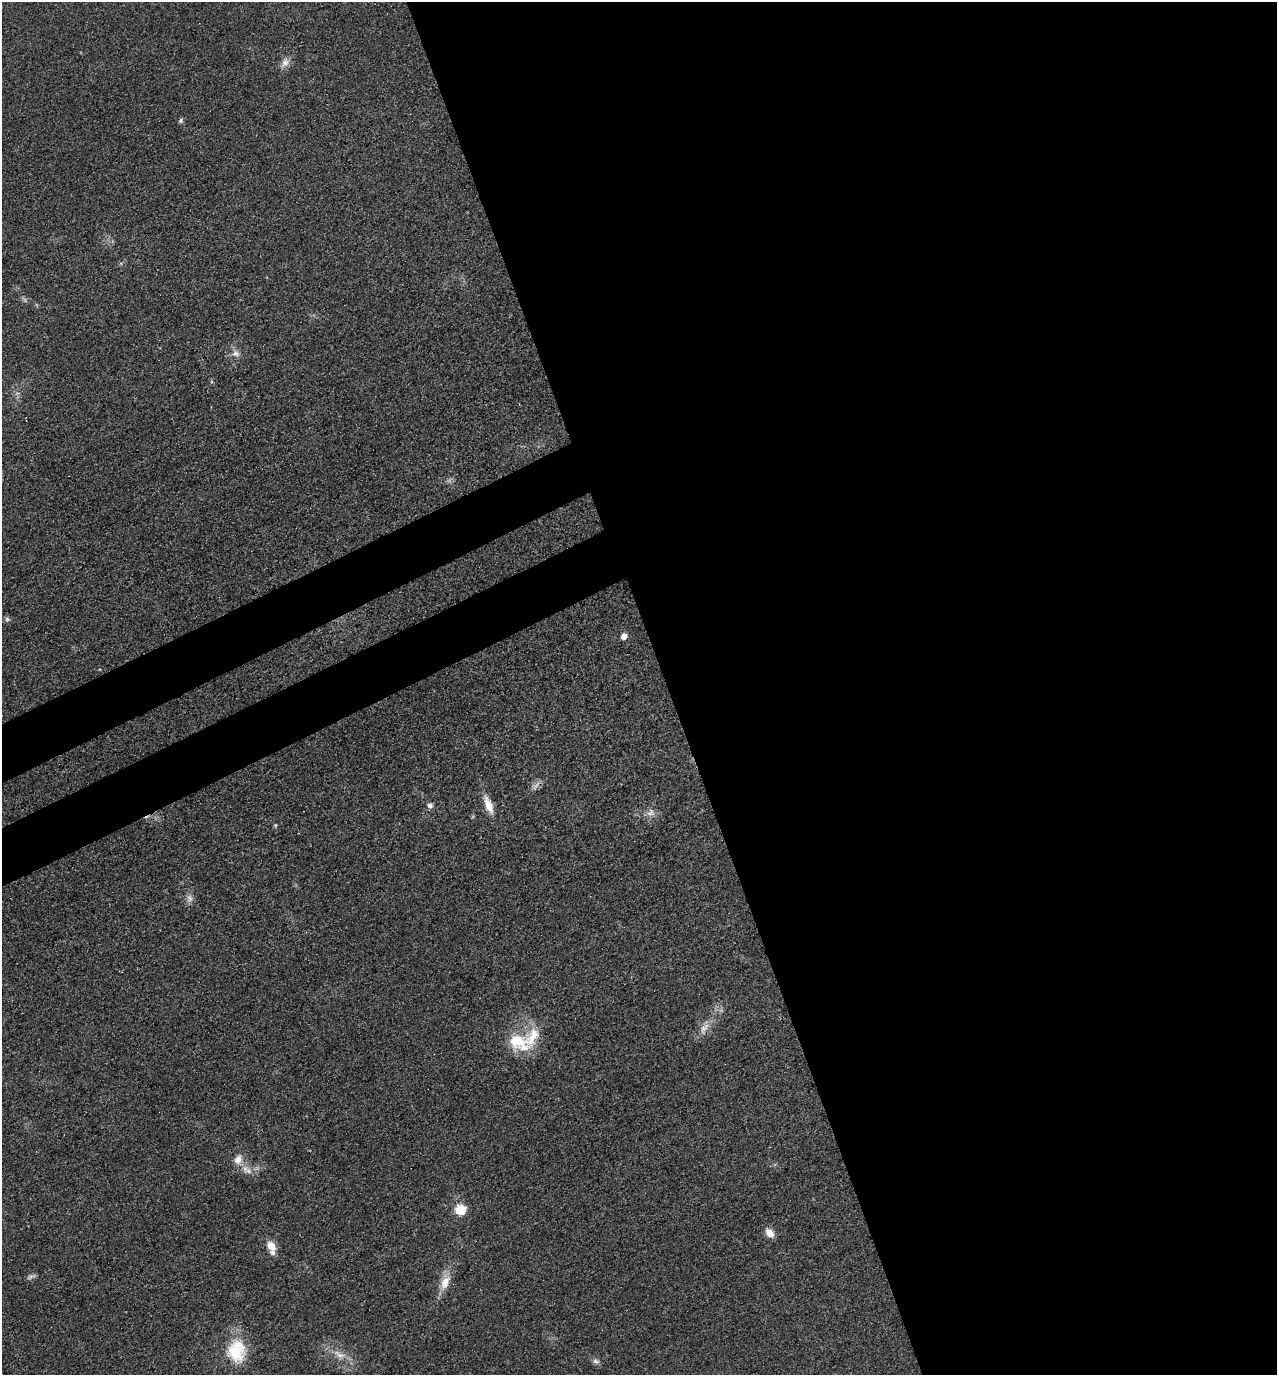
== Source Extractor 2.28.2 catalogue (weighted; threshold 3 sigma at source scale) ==
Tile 8 of 4 x 4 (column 4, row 2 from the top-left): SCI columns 4015-5289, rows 2832-4204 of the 5608 x 5664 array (HDU 1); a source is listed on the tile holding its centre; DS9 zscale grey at full resolution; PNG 1279 x 1377 px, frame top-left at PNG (2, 2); no overlay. Shown black and unused: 52% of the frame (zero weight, under 3 of 4 exposures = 7% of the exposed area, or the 3 px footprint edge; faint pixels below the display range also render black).
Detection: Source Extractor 2.28.2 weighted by HDU 2 'WHT'; one run over the whole footprint, this tile lists its part. Background 0.049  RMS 0.0096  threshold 0.0433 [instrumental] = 3 sigma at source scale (4.5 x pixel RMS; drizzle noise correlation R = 1.50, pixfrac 1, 0.05/0.05 arcsec/px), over >= 5 px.
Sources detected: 27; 1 too faint to see at this stretch — not listed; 3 inside a brighter listed object's ellipse — not listed separately; the other 23 listed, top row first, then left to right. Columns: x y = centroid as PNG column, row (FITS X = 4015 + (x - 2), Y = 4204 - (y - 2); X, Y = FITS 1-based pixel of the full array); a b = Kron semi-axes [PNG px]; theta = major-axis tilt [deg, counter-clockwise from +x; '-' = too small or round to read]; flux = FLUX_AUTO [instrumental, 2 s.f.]
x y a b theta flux
285 63 15 10 57 7
181 120 7 5 49 2.1
25 300 7 4 -72 1.8
236 353 11 9 -13 5.8
7 619 7 6 - 2.3
624 636 5 5 - 9.4
536 785 15 5 56 4.4
430 805 7 7 - 3.8
488 805 24 9 -69 14
651 813 12 11 - 6.9
189 898 12 8 -90 5.2
704 1028 21 9 59 10
517 1041 22 18 20 35
238 1160 15 12 73 10
247 1170 19 9 -32 9.7
461 1210 6 6 - 67
770 1233 12 8 -46 8
271 1246 12 9 -51 11
31 1276 13 5 24 2.7
445 1282 21 11 65 15
236 1351 30 24 -89 45
339 1355 22 10 -27 13
596 1361 10 7 -32 3.4